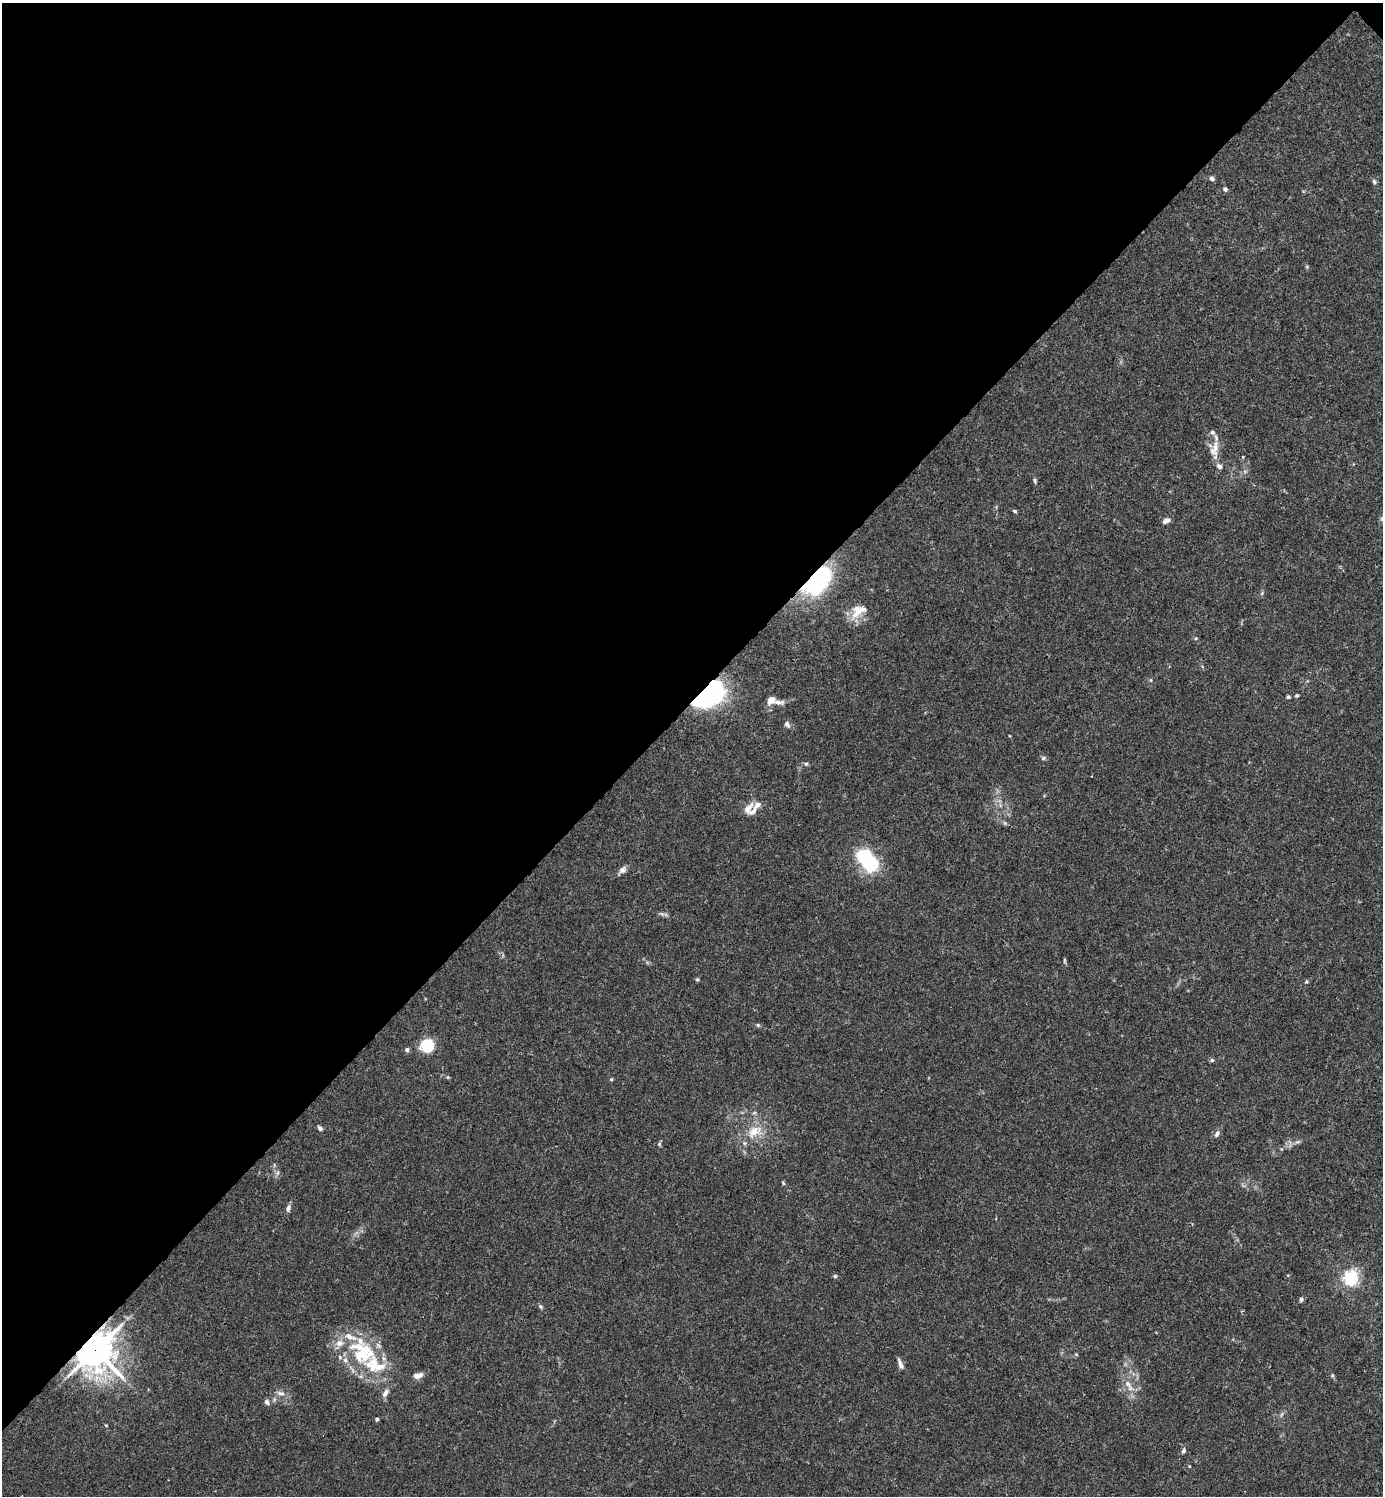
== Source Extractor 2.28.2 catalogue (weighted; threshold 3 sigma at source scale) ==
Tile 2 of 4 x 4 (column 2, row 1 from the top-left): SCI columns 1681-3061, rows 4484-5977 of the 5981 x 5982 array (HDU 1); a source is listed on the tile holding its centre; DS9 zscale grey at full resolution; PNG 1385 x 1498 px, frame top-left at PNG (2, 3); no overlay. Shown black and unused: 47% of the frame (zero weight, under 3 of 4 exposures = <1% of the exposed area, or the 3 px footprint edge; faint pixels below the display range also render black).
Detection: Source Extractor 2.28.2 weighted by HDU 2 'WHT'; one run over the whole footprint, this tile lists its part. Background 0.0153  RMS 0.0022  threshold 0.0098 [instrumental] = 3 sigma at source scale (4.5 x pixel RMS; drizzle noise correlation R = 1.50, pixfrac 1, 0.05/0.05 arcsec/px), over >= 5 px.
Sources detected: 68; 1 inside a brighter object's white glare — not listed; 11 inside a brighter listed object's ellipse — not listed separately; the other 56 listed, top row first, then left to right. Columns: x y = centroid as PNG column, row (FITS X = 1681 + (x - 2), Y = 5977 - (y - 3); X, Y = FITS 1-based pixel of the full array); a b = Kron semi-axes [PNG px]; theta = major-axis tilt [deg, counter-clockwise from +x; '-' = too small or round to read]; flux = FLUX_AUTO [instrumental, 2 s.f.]
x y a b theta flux
1212 178 7 6 - 0.47
1374 182 7 4 -64 0.45
1225 189 4 4 - 0.73
1214 449 24 11 76 2.8
1219 466 7 6 - 0.78
1035 480 7 4 -70 0.38
1015 511 6 4 -27 0.31
1382 519 7 4 -44 0.35
1166 521 9 6 30 0.84
814 581 31 22 56 20
858 611 24 14 34 3.6
1151 680 6 4 -89 0.24
710 695 30 17 40 34
1297 695 5 4 - 0.29
1288 697 5 4 - 0.34
771 700 8 6 38 1.9
778 702 15 7 -5 1.3
787 724 9 6 -55 0.65
1043 758 7 5 17 0.43
806 764 5 4 - 0.34
748 809 17 9 56 1.9
868 860 25 14 -50 16
622 870 10 8 37 0.89
662 914 7 4 -19 0.42
697 979 5 4 - 0.28
1306 982 5 4 - 0.25
758 1025 5 5 - 0.31
427 1046 14 13 - 5.7
407 1050 4 4 - 0.85
1212 1060 5 5 - 0.35
448 1077 5 4 - 0.24
611 1079 5 4 - 0.26
754 1113 6 4 19 0.29
320 1128 7 5 -57 0.47
755 1131 23 13 28 4.3
1217 1134 9 6 68 0.69
659 1144 6 5 - 0.33
277 1173 7 4 70 0.43
783 1183 6 3 -46 0.25
288 1208 9 5 72 0.73
835 1276 5 5 - 0.3
1351 1278 6 5 - 48
1301 1299 6 4 90 0.44
540 1306 7 5 -34 0.38
96 1350 13 12 - 340
363 1351 37 34 3 15
1076 1354 5 3 - 0.19
900 1364 15 5 -68 0.92
418 1375 11 6 19 1.4
1332 1375 6 4 -72 0.28
1128 1385 21 8 -61 2.2
280 1393 12 6 -13 0.94
385 1393 13 6 56 1.1
267 1402 7 6 - 0.64
377 1419 3 3 - 0.55
1183 1450 7 5 65 0.46
Overlapping masked pixels (flux is a lower limit): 3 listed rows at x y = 814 581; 710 695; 96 1350
Isophote crosses this tile's border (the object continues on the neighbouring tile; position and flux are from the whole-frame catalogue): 1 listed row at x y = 1382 519